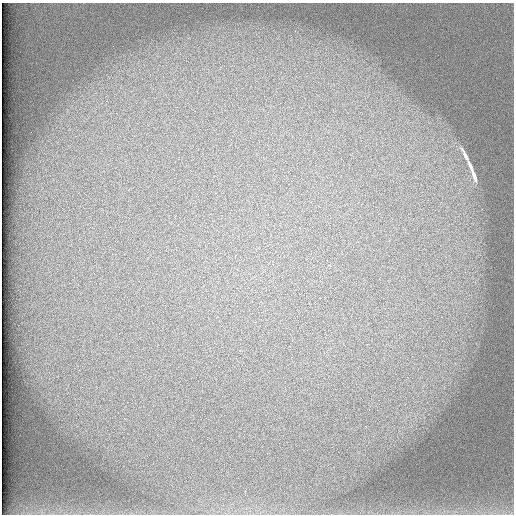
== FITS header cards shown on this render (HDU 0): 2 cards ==
NAXIS1  =                  512 /
NAXIS2  =                  512 /

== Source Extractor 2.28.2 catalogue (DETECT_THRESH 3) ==
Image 512 x 512 px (HDU 0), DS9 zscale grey, 1 PNG px = 1 image px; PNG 516 x 516 px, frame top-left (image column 1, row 512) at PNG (2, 3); no overlay
Background 101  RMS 3.1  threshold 9.19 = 3 sigma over >= 5 px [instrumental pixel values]
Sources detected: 3; all 3 listed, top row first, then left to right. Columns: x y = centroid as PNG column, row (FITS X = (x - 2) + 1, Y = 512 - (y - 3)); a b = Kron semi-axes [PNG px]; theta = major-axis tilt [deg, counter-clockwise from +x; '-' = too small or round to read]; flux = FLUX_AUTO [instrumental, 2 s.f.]
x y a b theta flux
465 155 28 4 -64 1400
470 165 11 3 -64 400
474 176 21 5 -70 1500